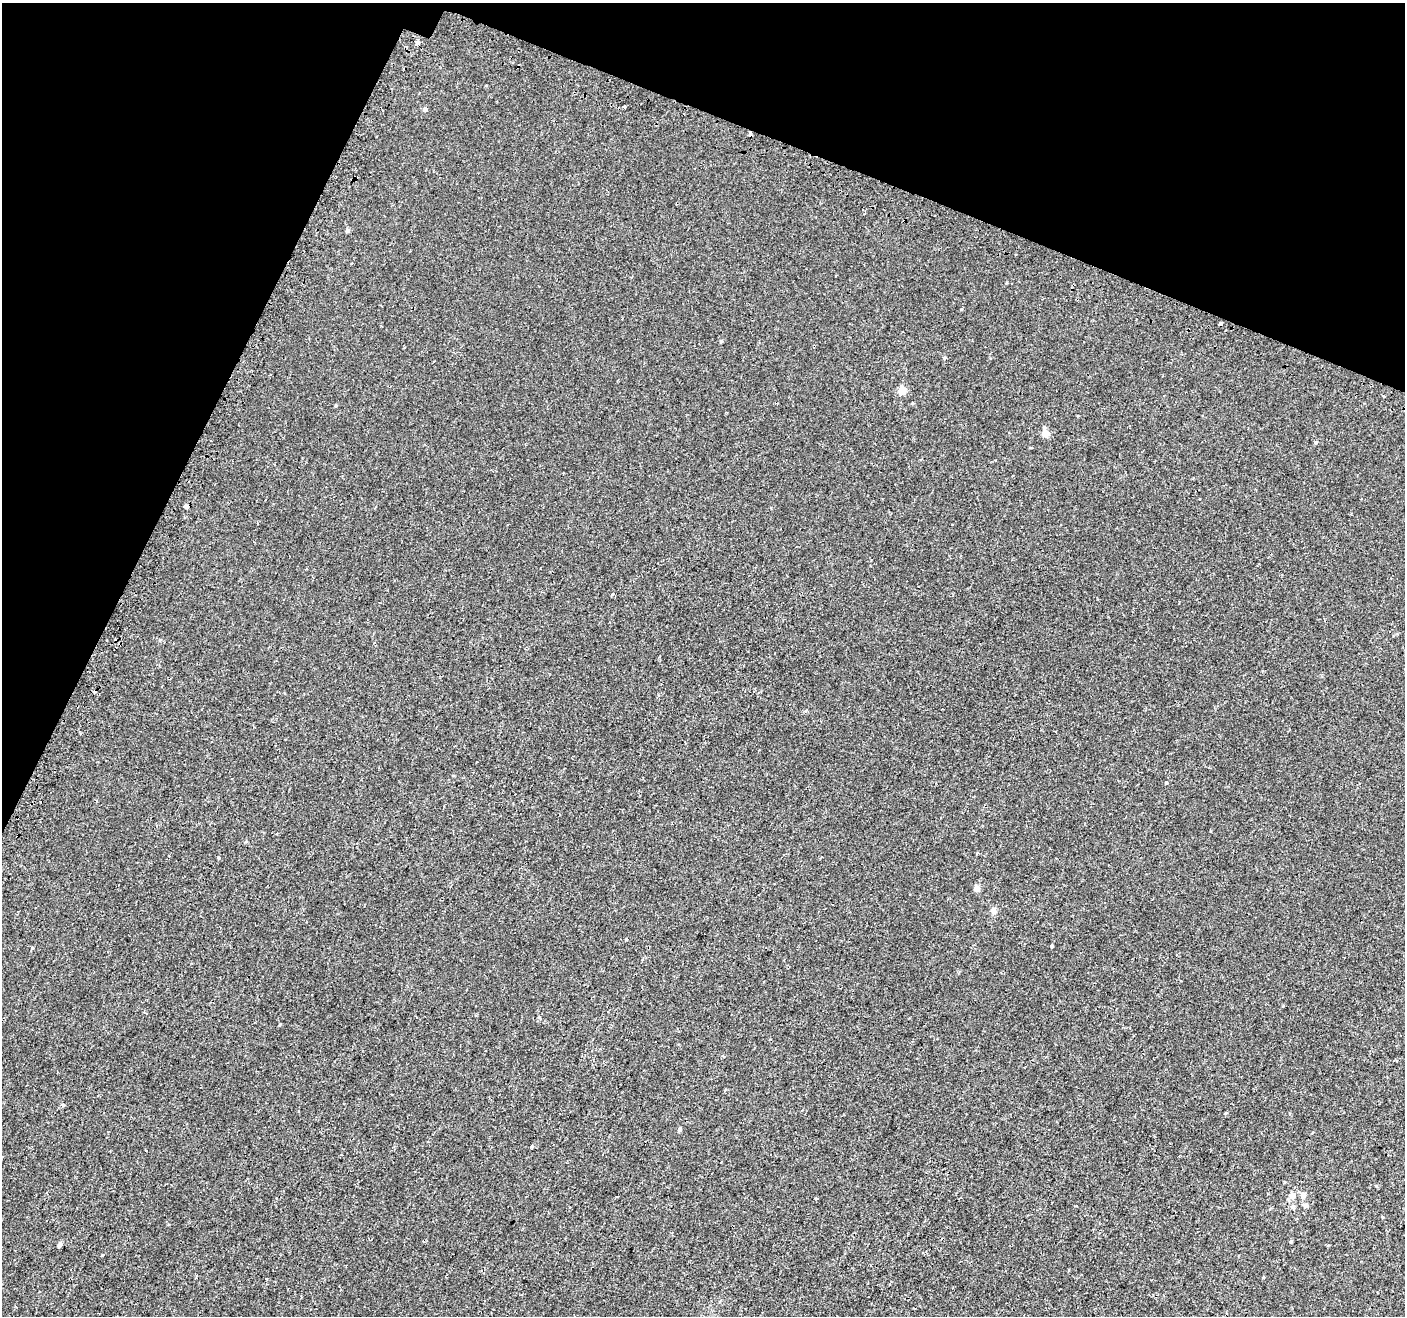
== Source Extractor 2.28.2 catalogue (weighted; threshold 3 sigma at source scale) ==
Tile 2 of 4 x 4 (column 2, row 1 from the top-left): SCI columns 1458-2860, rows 4203-5516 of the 5714 x 5845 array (HDU 1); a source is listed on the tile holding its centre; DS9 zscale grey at full resolution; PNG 1407 x 1318 px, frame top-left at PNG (2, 3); no overlay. Shown black and unused: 20% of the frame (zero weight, under 2 of 3 exposures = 3% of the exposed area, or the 3 px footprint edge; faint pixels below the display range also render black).
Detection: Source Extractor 2.28.2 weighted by HDU 2 'WHT'; one run over the whole footprint, this tile lists its part. Background 0.00182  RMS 0.0034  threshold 0.0152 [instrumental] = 3 sigma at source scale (4.5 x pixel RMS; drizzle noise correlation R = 1.50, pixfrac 1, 0.0396/0.0396 arcsec/px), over >= 5 px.
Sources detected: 40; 2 cosmic-ray / hot-pixel residue — not listed; the other 38 listed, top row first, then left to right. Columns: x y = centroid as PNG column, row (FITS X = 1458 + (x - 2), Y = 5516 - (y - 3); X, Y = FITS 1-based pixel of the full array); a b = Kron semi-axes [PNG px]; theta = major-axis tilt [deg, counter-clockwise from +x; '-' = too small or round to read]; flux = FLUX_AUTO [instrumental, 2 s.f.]
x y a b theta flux
418 42 5 5 - 0.79
624 107 4 3 - 1.4
425 109 5 4 - 0.67
750 134 4 3 - 1.5
347 230 4 4 - 0.7
836 276 3 2 - 0.39
961 309 3 3 - 0.27
1220 324 4 3 - 1.2
721 341 4 4 - 0.31
944 358 4 3 - 0.3
902 390 5 5 - 4.8
1384 396 4 2 - 0.27
336 406 4 3 - 0.35
1045 433 5 5 - 4.2
1315 442 4 3 - 0.38
186 506 5 3 - 5.3
612 595 3 3 - 0.67
806 711 5 3 - 0.37
1166 783 4 3 - 0.28
276 834 3 2 - 0.22
219 858 3 3 - 0.72
977 888 4 4 - 2.6
994 911 9 6 86 1.2
626 939 4 3 - 0.22
1052 946 3 3 - 1.8
63 1105 5 4 - 0.35
1225 1113 4 3 - 0.32
680 1129 5 4 - 0.62
532 1146 5 3 - 0.26
146 1150 3 2 - 0.38
1303 1195 6 5 - 1.5
1292 1196 5 5 - 2.7
1306 1206 7 5 21 0.76
1293 1207 6 5 - 0.87
1382 1217 5 3 - 0.24
1291 1242 4 3 - 0.39
59 1245 5 4 - 1
102 1255 3 2 - 0.46
Overlapping masked pixels (flux is a lower limit): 3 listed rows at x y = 750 134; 1220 324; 186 506
Unlisted compact peaks at least as high as the median listed source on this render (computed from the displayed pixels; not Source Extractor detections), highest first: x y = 32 948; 1283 1006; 1376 1186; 539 1017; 160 640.